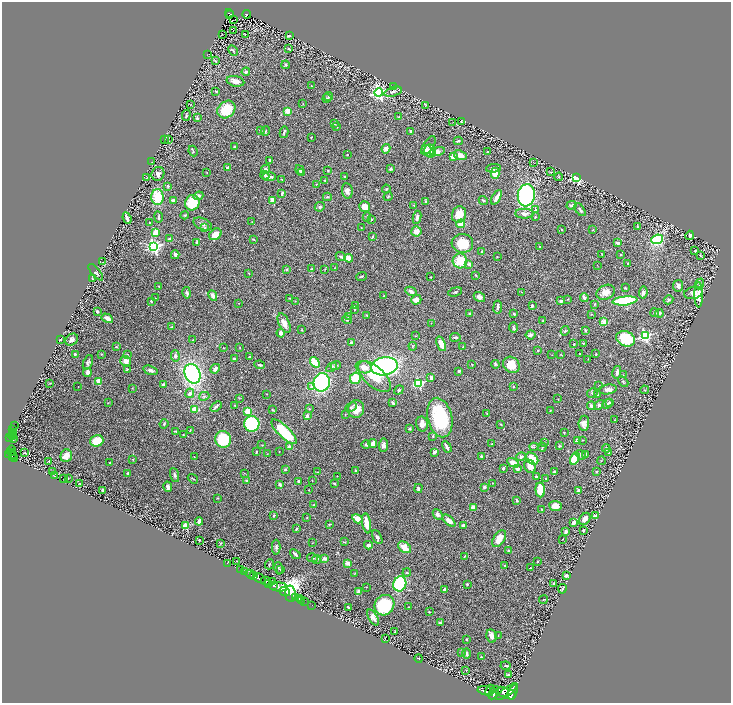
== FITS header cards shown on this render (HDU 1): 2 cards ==
NAXIS1  =                 1458
NAXIS2  =                 1402

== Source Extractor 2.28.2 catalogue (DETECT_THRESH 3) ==
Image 1458 x 1402 px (HDU 1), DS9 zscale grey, zoomed out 1/2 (1 PNG px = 2 x 2 image px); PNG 733 x 705 px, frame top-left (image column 2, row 1402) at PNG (2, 2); each listed source drawn as its Kron ellipse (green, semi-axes under 4 px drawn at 4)
Background 1.04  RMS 0.029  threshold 0.0861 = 3 sigma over >= 5 px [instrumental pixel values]
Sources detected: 509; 22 cannot appear on this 1/2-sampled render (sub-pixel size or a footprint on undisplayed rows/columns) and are neither listed nor drawn; the other 487 listed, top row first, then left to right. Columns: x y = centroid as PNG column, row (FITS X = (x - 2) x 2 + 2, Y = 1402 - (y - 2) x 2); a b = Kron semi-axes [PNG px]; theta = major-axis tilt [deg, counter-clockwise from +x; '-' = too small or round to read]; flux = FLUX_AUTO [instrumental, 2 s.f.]
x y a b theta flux
229 13 4 2 - 140
247 14 4 3 - 150
229 15 2 1 - 25
233 20 2 1 - 3.9
233 30 3 2 - 75
222 34 2 1 - 1.5
245 34 2 2 - 2.3
290 35 2 2 - 7.2
289 49 3 2 - 4.4
233 50 5 2 - 5.5
207 54 2 1 - 2
215 61 4 2 - 3.7
286 65 4 3 - 7.5
246 72 4 3 - 16
235 81 9 5 -13 39
311 86 2 2 - 3.4
394 87 2 1 - 1.9
216 91 3 2 - 3.6
379 92 4 4 - 1300
393 92 9 4 16 15
328 96 5 4 - 7.6
327 98 4 4 - 7.2
303 104 3 2 - 2.2
190 105 2 2 - 2.2
426 105 2 2 - 2.6
226 110 10 8 42 150
288 111 3 3 - 67
186 115 5 2 - 7.5
398 117 3 3 - 3.7
197 118 3 3 - 8
453 122 2 1 - 1.2
462 122 3 3 - 3.9
334 124 2 1 - 1.6
337 127 3 2 - 2.7
260 130 3 3 - 4.6
266 131 5 2 - 4.4
411 131 2 2 - 13
284 132 6 2 77 8.4
311 137 2 2 - 4
165 139 3 1 - 1.5
168 140 2 1 - 1.5
458 141 4 2 - 9
428 145 10 5 56 16
234 146 2 1 - 2.6
386 149 5 4 - 28
193 151 5 3 - 5.5
428 151 6 5 - 39
430 151 6 5 - 44
437 152 8 4 13 48
488 152 2 2 - 6.5
347 155 2 1 - 4.1
460 155 6 4 -18 43
453 157 4 3 - 33
270 160 3 3 - 6.8
152 162 2 1 - 1.7
533 162 4 1 - 2.1
227 167 4 3 - 13
493 168 7 3 4 14
265 169 4 4 - 14
391 169 4 3 - 6.9
300 170 5 4 - 16
328 171 3 2 - 4.1
207 172 2 2 - 1.8
551 172 4 3 - 4.5
302 173 4 3 - 8.2
495 173 6 4 -90 86
158 174 7 6 - 19
265 175 4 3 - 7.9
345 176 2 2 - 3.3
269 177 7 4 -1 21
559 177 4 2 - 3.7
577 177 4 3 - 690
147 178 3 2 - 2.1
282 179 3 2 - 2.5
325 180 2 2 - 3.7
316 184 3 2 - 2.3
168 186 3 3 - 7.2
386 189 4 3 - 5.4
347 191 8 5 -82 27
282 193 3 2 - 9.5
526 195 11 8 82 850
198 196 5 3 - 19
157 197 8 6 -89 170
327 197 4 3 - 6.4
388 197 4 3 - 4.9
496 197 8 3 61 48
174 200 4 3 - 18
272 200 4 3 - 32
483 200 4 2 - 6
426 202 3 3 - 9.4
192 203 8 7 - 140
414 205 3 2 - 3.4
572 205 5 4 - 12
365 206 5 5 - 54
320 207 5 4 - 7.6
535 210 2 2 - 3.4
580 210 7 3 -54 9.9
459 214 8 7 - 68
524 214 9 5 0 24
184 215 4 3 - 5.5
159 217 6 3 -81 9.9
367 217 4 2 - 4.6
417 217 7 3 81 16
535 217 3 3 - 4.6
127 218 6 2 -68 31
372 219 3 2 - 5.9
252 222 3 2 - 2.2
150 223 2 2 - 3.1
203 224 10 5 -23 20
461 224 4 4 - 51
637 226 3 3 - 4.5
205 228 4 4 - 7.2
361 228 2 2 - 2.3
561 229 3 2 - 3.4
593 230 2 2 - 3
416 231 5 5 - 43
156 232 4 3 - 64
215 234 7 5 39 59
690 235 5 3 - 17
373 236 3 2 - 3.6
170 239 4 3 - 16
253 239 3 2 - 3.7
657 239 6 4 24 310
197 242 3 2 - 22
462 243 11 9 -6 140
617 243 3 2 - 19
154 247 4 4 - 1100
540 247 3 3 - 4.2
695 251 2 2 - 11
481 252 4 3 - 5.8
602 254 3 2 - 2
175 255 4 2 - 16
620 255 2 2 - 3.8
700 255 2 2 - 3.8
341 257 5 3 - 10
497 257 2 2 - 2
349 258 4 4 - 55
460 261 7 7 - 130
103 262 2 1 - 1.4
469 264 4 4 - 12
628 264 4 3 - 4.2
597 265 2 1 - 1.6
334 268 2 2 - 2.3
287 269 2 2 - 9.5
312 269 4 3 - 7.7
325 269 3 3 - 2.7
96 272 10 4 -50 9.9
249 273 2 2 - 1.9
476 275 3 2 - 3.9
361 276 5 2 - 6.4
431 277 2 2 - 2.2
92 279 3 3 - 4.6
700 284 5 4 - 14
159 286 3 2 - 3.1
678 286 6 5 - 18
625 288 3 2 - 4.9
411 291 6 3 -29 18
455 292 7 3 16 7.7
522 292 3 2 - 3.5
606 292 9 7 25 47
187 293 6 3 -79 13
643 293 6 4 82 15
693 293 9 6 12 23
699 295 13 4 -90 71
213 296 5 4 - 28
383 296 2 2 - 3.4
479 297 6 4 -33 24
584 297 4 3 - 19
155 298 2 1 - 1.9
289 298 3 2 - 2.7
568 299 2 2 - 3.1
416 300 5 4 - 35
669 300 5 4 - 7.1
151 301 3 2 - 5.4
295 301 2 2 - 2.1
561 301 3 3 - 15
625 301 12 4 6 430
239 303 2 2 - 1.6
595 304 4 2 - 4.2
355 306 4 2 - 10
532 306 4 3 - 7.7
498 307 6 3 82 17
355 309 3 2 - 6
97 311 3 3 - 11
470 313 3 3 - 5.2
655 313 4 3 - 7.5
659 313 4 3 - 6.2
514 314 3 2 - 8.2
591 314 3 2 - 3
367 315 2 2 - 3.7
349 316 4 3 - 13
107 318 6 3 -29 31
347 320 4 3 - 6.1
543 321 2 2 - 10
604 322 3 2 - 110
284 323 10 5 -64 37
431 323 3 2 - 2.3
172 327 3 2 - 2.7
513 328 5 3 - 7.2
302 330 3 2 - 3.4
585 330 2 2 - 6
565 331 5 4 - 7.1
281 333 4 3 - 23
530 335 5 4 - 21
416 336 3 2 - 2.2
645 336 4 4 - 750
455 337 5 3 - 8.9
626 339 9 7 -24 190
60 340 3 1 - 3.4
72 340 7 5 36 20
193 340 4 2 - 3
351 342 2 2 - 23
583 343 3 3 - 4.5
441 344 8 4 -67 63
574 344 2 2 - 10
413 346 4 2 - 4.2
116 347 4 3 - 4.6
463 347 3 2 - 4.7
223 348 2 2 - 3.3
240 348 2 2 - 2.2
538 351 3 2 - 3.8
75 354 3 2 - 10
101 354 3 2 - 3.4
127 354 3 3 - 3.3
561 354 3 2 - 2.1
580 354 2 2 - 4.5
596 354 2 2 - 3.8
552 355 2 1 - 1.8
175 356 5 4 - 15
250 357 4 3 - 4.5
234 359 3 3 - 13
588 359 2 2 - 2.2
126 361 5 5 - 33
88 362 8 4 67 14
315 362 5 3 - 160
472 364 2 1 - 2.2
495 364 4 3 - 5.3
260 365 5 3 - 10
511 365 9 7 -45 100
336 366 5 3 - 8.8
384 366 13 9 10 1000
332 367 5 3 - 8.1
364 367 8 6 -16 43
127 369 4 3 - 6.5
215 369 5 3 - 28
151 370 7 4 -17 18
459 371 3 2 - 8.1
87 372 4 3 - 22
617 372 6 3 79 16
192 374 10 7 -67 880
623 375 3 2 - 2.8
374 377 20 10 -42 130
355 378 6 5 - 140
431 378 4 3 - 17
98 381 4 3 - 64
322 382 9 8 - 650
623 382 6 3 -45 7.1
50 383 3 2 - 2.9
419 383 3 3 - 400
163 385 4 4 - 10
78 386 2 1 - 2.1
599 386 2 2 - 2.3
312 387 3 3 - 21
514 387 2 2 - 7.2
132 388 3 2 - 2.3
608 389 8 5 8 24
399 390 5 3 - 7
645 390 4 3 - 3.9
190 393 5 4 - 19
592 393 6 3 31 9
267 394 2 2 - 2
597 395 3 2 - 3
204 396 5 4 - 7.9
239 398 3 2 - 2.3
558 399 2 2 - 2.2
610 402 4 3 - 5.5
108 403 3 2 - 2.6
393 403 4 2 - 10
607 404 5 4 - 13
235 405 2 2 - 2.3
599 405 5 4 - 13
216 406 6 2 41 16
591 406 4 3 - 24
351 407 6 4 27 8.5
195 409 4 3 - 62
309 409 4 2 - 3.5
356 409 9 8 - 60
272 410 2 2 - 4.1
550 410 3 2 - 2.9
248 411 4 3 - 93
487 413 2 2 - 3.6
345 414 3 2 - 3.6
307 416 3 2 - 20
440 418 20 12 -76 380
615 420 2 2 - 1.9
584 423 7 5 84 38
164 424 5 3 - 6.9
252 424 8 7 - 480
422 424 7 6 - 38
501 424 3 2 - 3.3
14 426 2 1 - 17
409 429 4 3 - 6.3
13 430 3 2 - 53
190 430 3 2 - 3.8
176 431 3 2 - 6.4
284 432 16 6 -44 250
564 432 3 2 - 3
12 434 3 2 - 270
12 435 4 2 - 510
183 435 2 2 - 2.7
433 436 4 3 - 5.4
9 437 3 3 - 490
13 439 4 2 - 310
223 439 8 7 - 250
577 440 3 3 - 26
582 440 2 1 - 1.8
97 441 7 5 16 120
373 443 4 3 - 41
544 443 3 2 - 3.9
492 444 3 2 - 6.3
262 445 2 2 - 2.8
366 445 4 4 - 8.3
384 445 7 4 85 24
560 446 4 3 - 5.8
289 447 3 3 - 23
447 447 6 2 -61 22
534 447 4 3 - 6.4
542 447 4 3 - 6.7
606 449 4 3 - 14
11 451 5 2 - 420
256 452 3 2 - 4.2
279 452 2 1 - 1.8
434 452 3 3 - 20
609 452 3 2 - 9.4
11 453 4 2 - 470
25 453 2 1 - 2.1
8 454 4 3 - 570
13 454 3 1 - 160
267 454 2 1 - 1.8
586 454 4 3 - 7.5
581 455 5 4 - 8.3
66 456 6 5 - 36
481 456 4 3 - 6.8
12 457 2 1 - 210
194 457 3 1 - 2.4
521 457 5 3 - 15
15 458 3 2 - 210
575 458 6 4 64 200
133 459 2 2 - 2.4
532 459 7 5 -41 81
49 461 3 2 - 2.8
601 461 4 2 - 2.5
110 463 2 2 - 3.2
513 463 6 3 -29 71
530 466 7 5 -57 49
503 468 3 3 - 10
285 469 4 3 - 8.3
518 469 3 3 - 22
355 470 3 2 - 3.6
53 471 3 2 - 3.7
317 472 3 2 - 2.8
554 472 3 3 - 6.6
596 472 4 3 - 5.3
128 473 3 2 - 5.3
244 473 4 1 - 2.8
175 475 7 4 -72 13
55 476 3 2 - 2.8
337 476 2 2 - 1.8
536 477 4 2 - 8
68 478 4 2 - 3.9
546 478 3 2 - 4.8
64 479 2 1 - 2.6
193 479 5 2 - 3.8
312 480 2 2 - 2
246 481 4 3 - 6.9
299 481 3 3 - 9.1
492 483 2 2 - 2
80 484 3 2 - 2.4
335 484 3 3 - 4.6
280 485 4 3 - 8.9
168 487 5 3 - 22
484 487 3 3 - 12
418 488 4 3 - 10
102 490 3 2 - 9.9
308 490 3 2 - 1.9
540 490 7 5 -88 130
579 490 3 3 - 15
217 498 3 2 - 2.3
517 500 4 3 - 7.2
314 505 3 3 - 9
555 506 6 5 - 40
473 507 3 3 - 55
542 510 3 2 - 5.3
438 514 6 4 -46 18
274 515 3 2 - 4.8
595 516 4 3 - 16
307 518 3 2 - 3
357 519 5 4 - 50
585 519 7 5 54 40
199 521 4 2 - 42
449 521 8 4 -41 32
367 523 10 3 -80 75
573 523 4 3 - 23
329 524 2 2 - 3.9
186 526 3 2 - 210
464 526 4 3 - 34
296 529 4 2 - 5.8
583 530 3 2 - 6.7
566 532 4 3 - 17
377 537 7 4 -62 15
499 539 9 5 55 70
562 539 2 1 - 2
199 540 2 2 - 7.9
345 542 3 2 - 3.1
221 543 2 2 - 3.7
312 543 3 2 - 1.8
368 545 4 3 - 16
276 547 7 4 -90 12
405 547 7 5 -37 72
509 551 3 2 - 12
295 554 6 2 -41 13
464 556 2 2 - 1.8
312 558 5 2 - 5.7
324 558 2 2 - 49
316 560 4 3 - 6
236 561 2 1 - 2.2
538 562 2 2 - 2.9
227 563 3 1 - 31
347 563 2 2 - 85
269 564 5 2 - 4.3
505 566 3 3 - 4.1
278 568 6 2 -78 4.4
530 568 2 2 - 6.9
241 570 2 1 - 130
281 570 4 2 - 4.3
245 572 3 1 - 240
355 573 2 2 - 2.3
407 573 4 2 - 4.2
250 574 5 2 - 1000
254 576 3 2 - 680
566 576 3 3 - 18
260 578 7 3 -32 2100
266 581 5 3 - 1000
272 582 2 2 - 160
554 583 3 2 - 4.6
269 584 3 2 - 320
400 584 7 6 - 360
467 584 2 2 - 12
273 586 4 2 - 700
278 587 9 4 -6 1300
366 587 2 1 - 2.5
445 589 4 3 - 8.8
562 589 5 2 - 7.4
285 591 5 2 - 3000
359 592 4 3 - 27
290 594 8 5 -83 2500
296 597 3 2 - 81
299 598 2 1 - 35
301 600 2 1 - 24
543 600 4 2 - 3.5
304 601 2 1 - 31
312 605 2 1 - 30
384 605 10 9 - 320
348 607 3 2 - 5.2
408 607 2 2 - 2.6
429 612 2 2 - 3
373 617 9 4 -61 24
440 623 3 3 - 7
395 632 2 2 - 4.5
498 635 3 2 - 2.4
491 636 6 5 - 27
385 639 2 2 - 1.9
466 639 3 2 - 5
461 653 3 2 - 5.3
467 653 5 3 - 11
481 657 3 2 - 4.5
419 658 4 2 - 2.5
506 666 5 3 - 6.9
466 670 2 1 - 1.5
509 674 3 2 - 5
485 690 7 4 -10 1800
490 690 6 3 65 2200
502 692 6 5 - 2300
507 692 13 4 37 4700
513 692 8 3 71 2400
494 693 7 4 62 3600
511 695 5 4 - 3100
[22 sub-pixel or undisplayed-footprint detections neither listed nor drawn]